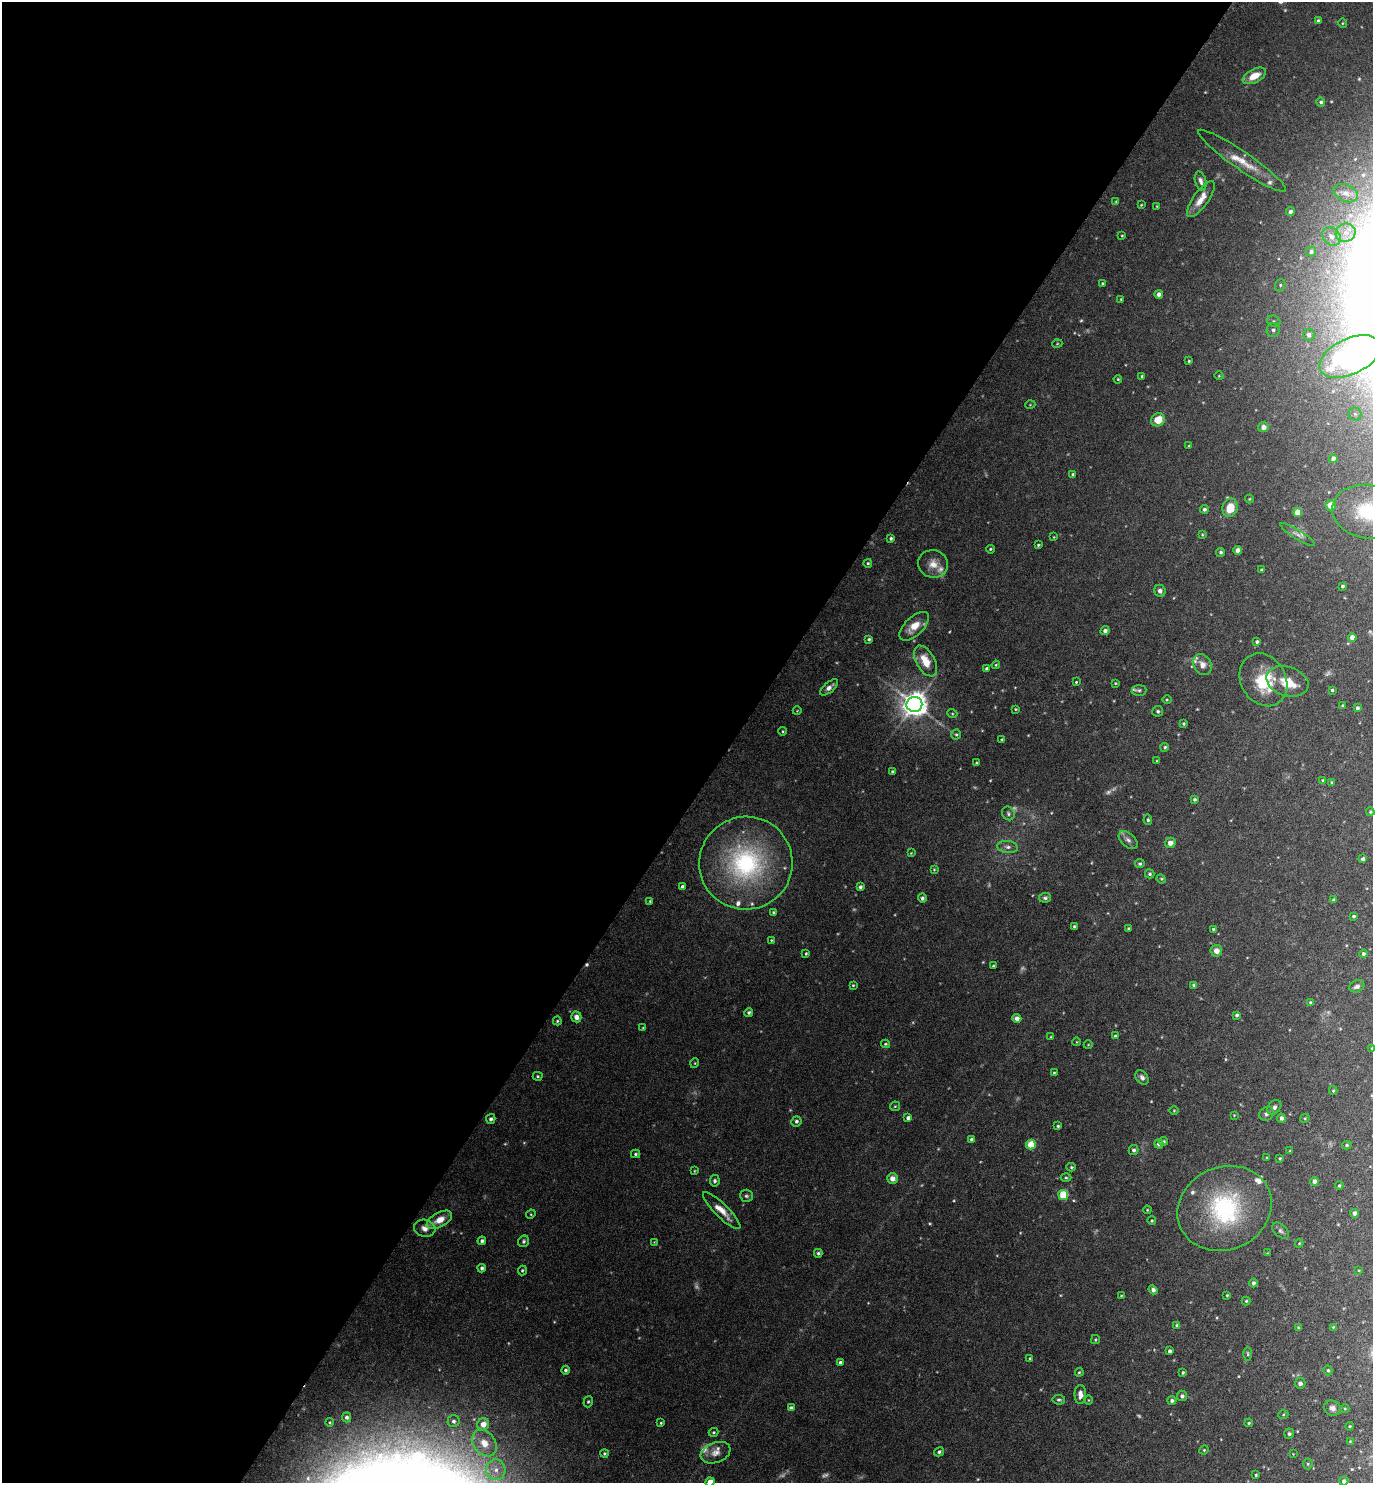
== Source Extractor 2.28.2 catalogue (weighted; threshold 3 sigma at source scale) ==
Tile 5 of 4 x 4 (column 1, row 2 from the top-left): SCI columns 296-1666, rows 2965-4445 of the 5933 x 5928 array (HDU 1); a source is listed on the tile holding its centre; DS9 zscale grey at full resolution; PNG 1375 x 1485 px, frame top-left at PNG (2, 2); each listed source drawn as its Kron ellipse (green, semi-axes under 4 px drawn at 4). Shown black and unused: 53% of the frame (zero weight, under 4 of 8 exposures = <1% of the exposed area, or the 3 px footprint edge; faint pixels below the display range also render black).
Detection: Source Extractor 2.28.2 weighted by HDU 2 'WHT'; one run over the whole footprint, this tile lists its part. Background 0.043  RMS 0.0022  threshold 0.00918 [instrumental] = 3 sigma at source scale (4.09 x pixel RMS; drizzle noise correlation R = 1.36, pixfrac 0.8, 0.05/0.05 arcsec/px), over >= 5 px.
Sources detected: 269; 19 too faint to see at this stretch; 1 cosmic-ray / hot-pixel residue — neither listed nor drawn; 12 inside a brighter listed object's ellipse — not listed separately; the other 237 listed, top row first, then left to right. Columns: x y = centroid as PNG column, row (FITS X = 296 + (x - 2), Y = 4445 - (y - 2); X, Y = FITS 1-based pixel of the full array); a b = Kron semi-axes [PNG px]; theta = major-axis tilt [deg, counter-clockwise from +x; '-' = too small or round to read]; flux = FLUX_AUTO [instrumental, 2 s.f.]
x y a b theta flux
1318 21 4 4 - 0.42
1342 23 5 3 - 0.2
1254 76 12 6 28 2.9
1321 102 4 4 - 0.41
1242 161 53 9 -34 3.9
1201 181 10 5 -74 0.72
1346 193 13 8 -21 1.3
1201 199 21 7 55 2.5
1116 201 4 4 - 0.21
1141 205 4 3 - 0.17
1157 206 3 3 - 0.16
1290 212 4 4 - 0.49
1346 233 10 9 - 1.9
1122 236 4 4 - 0.2
1331 236 10 8 -46 1.3
1311 252 5 5 - 0.49
1102 283 4 3 - 0.23
1280 285 6 5 - 0.36
1159 294 4 4 - 0.77
1121 299 3 3 - 0.17
1274 321 7 5 -20 0.49
1273 330 7 6 - 0.67
1309 335 6 5 - 0.86
1057 344 5 3 - 0.17
1350 356 33 18 25 35
1189 361 3 3 - 0.23
1142 376 3 3 - 0.35
1219 376 4 3 - 0.15
1118 379 4 3 - 0.2
1030 405 5 3 - 0.17
1355 414 6 6 - 0.61
1158 420 7 6 - 3.5
1263 427 5 5 - 1.1
1189 446 3 3 - 0.16
1333 459 4 4 - 0.89
1073 474 4 3 - 0.33
1249 499 4 4 - 0.2
1330 505 5 5 - 2.3
1230 508 9 7 71 4.1
1204 509 4 4 - 0.43
1298 512 4 4 - 2.7
1368 512 36 26 -9 13
1202 534 3 3 - 0.18
1297 534 20 4 -32 0.96
1054 537 3 2 - 0.13
891 538 3 3 - 0.36
1038 545 3 3 - 0.23
990 549 4 3 - 0.25
1238 550 4 4 - 1.7
1221 552 4 4 - 0.39
868 563 4 4 - 0.26
933 564 15 13 -24 2.3
1261 570 4 3 - 0.34
1342 586 4 3 - 0.31
1160 591 6 5 - 0.73
914 626 18 9 44 3
1105 631 5 4 - 0.71
1352 637 4 4 - 1.8
869 639 4 4 - 0.32
1257 642 3 3 - 0.43
926 661 17 9 -61 3.6
1202 664 11 9 -57 1.6
996 665 4 3 - 0.24
987 669 4 4 - 0.45
1263 680 28 22 -59 8.7
1287 681 21 14 -17 4
1076 682 3 3 - 0.19
1115 683 4 3 - 0.21
829 687 11 5 41 0.99
1139 690 7 5 5 0.4
1332 690 3 3 - 0.29
1167 700 5 3 - 0.2
914 704 8 7 - 230
1343 705 4 4 - 0.27
1357 708 4 4 - 0.44
1016 709 3 3 - 0.21
797 711 4 3 - 0.13
1158 711 5 5 - 0.35
952 713 5 3 - 0.2
1183 724 4 4 - 0.28
783 731 4 3 - 0.2
956 734 5 4 - 0.29
1002 739 3 3 - 0.19
1165 747 4 4 - 0.31
1157 761 4 3 - 0.17
976 763 3 3 - 0.21
892 771 3 3 - 0.25
1323 780 4 3 - 0.36
1332 782 4 3 - 0.23
1194 799 4 4 - 0.34
1370 812 4 3 - 0.25
1008 813 7 6 - 0.47
1148 820 5 4 - 0.31
1128 840 11 6 -43 0.92
1170 843 5 5 - 1.5
1008 847 10 6 -5 0.86
911 853 4 3 - 0.16
1363 859 4 4 - 0.73
746 863 47 46 - 33
1140 864 4 4 - 0.34
934 869 4 4 - 0.2
1150 874 5 4 - 0.34
1161 879 5 4 - 0.24
682 886 4 3 - 0.4
860 887 4 4 - 0.46
922 898 4 4 - 0.5
1045 898 6 5 - 0.43
1333 900 4 3 - 0.3
650 901 3 3 - 0.22
774 912 4 4 - 0.29
1354 916 4 4 - 0.33
1074 927 3 3 - 0.4
1128 928 3 3 - 0.24
1213 929 3 3 - 0.21
771 940 4 3 - 0.17
1216 951 6 6 - 1.5
806 953 4 3 - 0.23
1363 954 4 4 - 0.42
993 966 3 3 - 0.25
853 985 3 3 - 0.21
1194 985 4 4 - 0.57
1357 986 8 5 22 0.73
1310 1002 3 3 - 0.2
749 1013 4 4 - 0.43
1237 1015 4 4 - 0.41
576 1017 5 5 - 1.1
1017 1018 4 4 - 1.1
557 1021 4 4 - 0.23
643 1028 4 4 - 0.18
1115 1036 4 3 - 0.38
1051 1037 3 3 - 0.18
1077 1042 4 3 - 0.15
885 1044 4 4 - 0.23
1088 1045 4 3 - 0.15
1372 1048 3 3 - 0.17
695 1063 5 3 - 0.18
1054 1073 4 3 - 0.21
538 1076 5 4 - 0.28
1142 1077 8 5 -55 0.68
1333 1091 4 4 - 0.24
895 1106 5 4 - 0.24
1274 1107 8 6 49 0.8
1174 1111 5 3 - 0.18
1267 1114 8 6 41 0.62
1234 1115 3 3 - 0.15
908 1118 4 4 - 0.87
1281 1118 4 4 - 0.69
1305 1118 5 4 - 0.22
491 1119 5 4 - 0.61
796 1121 5 5 - 0.47
1058 1126 3 3 - 0.25
972 1139 4 3 - 0.58
1164 1141 4 4 - 0.29
1159 1144 4 4 - 0.75
1031 1145 5 5 - 7
1347 1145 5 4 - 0.28
1134 1150 5 5 - 0.5
1290 1151 3 3 - 0.16
635 1154 4 3 - 0.3
1267 1158 3 2 - 0.17
1280 1158 3 3 - 0.24
1071 1167 5 4 - 0.26
694 1171 4 3 - 0.16
1066 1178 5 3 - 0.24
892 1179 5 5 - 1.6
715 1181 6 5 - 0.42
1314 1181 4 4 - 1.2
1339 1185 4 3 - 0.25
1063 1195 5 5 - 8.8
746 1196 6 6 - 0.44
1225 1208 48 41 24 28
1147 1210 4 3 - 0.18
722 1211 25 6 -44 2.6
1354 1213 4 4 - 0.79
531 1214 5 4 - 0.19
439 1220 14 7 28 2.7
1152 1221 4 4 - 0.22
425 1228 11 8 -11 1.2
1280 1231 10 6 -41 0.64
482 1241 4 4 - 0.53
524 1241 6 5 - 0.44
654 1242 3 3 - 0.12
1299 1243 4 4 - 0.21
818 1253 4 4 - 0.34
1267 1253 3 2 - 0.14
482 1268 4 4 - 0.47
522 1270 5 4 - 0.28
1359 1270 4 2 - 0.16
1254 1283 4 4 - 0.53
1153 1290 5 4 - 0.71
1121 1295 4 3 - 0.16
1227 1295 4 4 - 0.22
1246 1301 4 4 - 0.24
1177 1326 4 4 - 0.55
1333 1327 4 4 - 0.21
1298 1328 4 3 - 0.23
1095 1340 4 3 - 0.21
1169 1351 4 3 - 0.46
1248 1354 7 3 -89 0.26
1030 1358 4 4 - 0.25
840 1362 4 4 - 0.45
565 1370 4 4 - 0.46
1328 1370 5 4 - 0.35
1079 1372 4 3 - 0.23
1183 1372 4 3 - 0.32
1300 1383 5 5 - 0.62
1080 1394 9 5 90 1.2
1182 1396 5 5 - 0.53
1059 1400 6 5 - 0.42
1088 1400 5 3 - 0.17
1172 1401 4 4 - 0.47
588 1402 6 4 73 0.33
791 1408 4 4 - 0.55
1332 1408 8 7 - 0.87
1345 1408 4 3 - 0.17
1283 1415 5 3 - 0.2
347 1417 5 4 - 0.53
453 1421 6 6 - 0.54
330 1422 4 3 - 0.17
661 1423 4 3 - 0.23
1249 1423 4 3 - 0.25
483 1424 6 6 - 2.1
1349 1426 4 3 - 0.21
713 1432 5 4 - 0.26
1289 1434 5 5 - 0.39
1350 1441 3 3 - 0.16
484 1443 14 11 -52 3.3
1204 1450 5 4 - 0.2
939 1452 5 4 - 0.46
716 1453 15 10 21 1.8
604 1454 4 4 - 0.29
1293 1454 3 3 - 0.12
1308 1464 5 5 - 0.26
496 1470 10 9 - 2.1
1256 1475 3 3 - 0.24
1344 1481 4 4 - 0.67
710 1482 4 4 - 2.2
Isophote crosses this tile's border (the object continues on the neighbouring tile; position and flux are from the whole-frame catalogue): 5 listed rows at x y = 1350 356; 1368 512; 1372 1048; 1344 1481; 710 1482